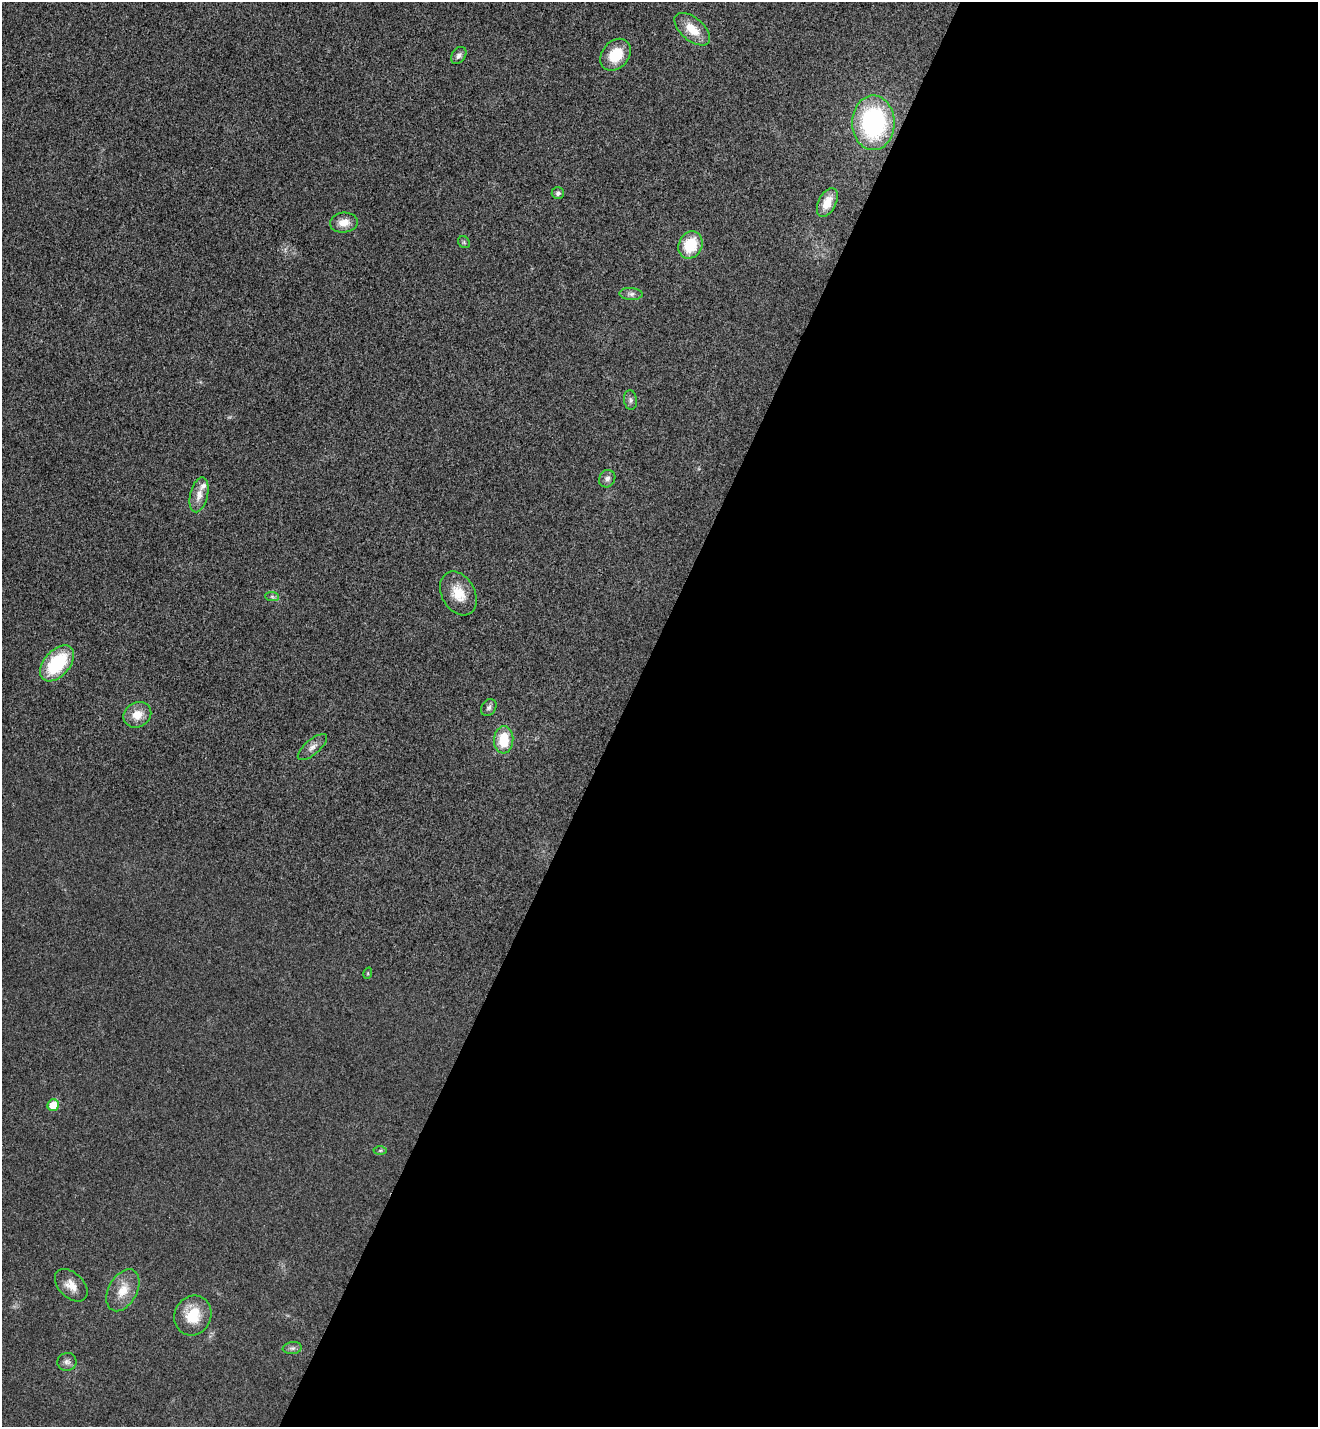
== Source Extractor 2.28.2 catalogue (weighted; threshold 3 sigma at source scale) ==
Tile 12 of 4 x 4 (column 4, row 3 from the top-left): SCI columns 4147-5462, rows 1459-2883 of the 5795 x 5765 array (HDU 1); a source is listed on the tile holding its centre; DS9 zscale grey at full resolution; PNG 1320 x 1429 px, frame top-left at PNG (2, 2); each listed source drawn as its Kron ellipse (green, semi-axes under 4 px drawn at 4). Shown black and unused: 53% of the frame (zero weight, under 3 of 4 exposures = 6% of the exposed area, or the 3 px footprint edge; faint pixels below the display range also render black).
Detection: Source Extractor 2.28.2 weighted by HDU 2 'WHT'; one run over the whole footprint, this tile lists its part. Background 0.0216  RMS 0.0064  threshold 0.0287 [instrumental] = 3 sigma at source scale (4.5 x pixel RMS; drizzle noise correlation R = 1.50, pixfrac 1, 0.05/0.05 arcsec/px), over >= 5 px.
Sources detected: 29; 1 inside a brighter listed object's ellipse — not listed separately; the other 28 listed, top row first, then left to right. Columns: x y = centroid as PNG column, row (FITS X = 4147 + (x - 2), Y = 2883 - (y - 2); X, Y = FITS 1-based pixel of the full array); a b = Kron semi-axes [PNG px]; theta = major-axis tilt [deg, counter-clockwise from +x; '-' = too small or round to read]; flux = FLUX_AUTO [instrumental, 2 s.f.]
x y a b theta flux
692 29 21 11 -40 13
459 55 9 6 52 2.6
616 55 17 13 51 17
873 123 27 21 -89 92
558 193 6 6 - 1.7
827 202 15 8 64 9.1
344 223 14 10 5 7.2
464 242 6 5 - 1
690 245 14 11 64 21
631 294 11 6 -4 2.5
630 400 10 6 -83 2
607 479 9 8 - 2.6
199 495 18 8 76 6.5
458 593 23 16 -61 14
272 597 7 4 -2 1.3
57 663 21 13 48 42
489 707 9 7 55 2
137 715 14 12 30 8.8
504 740 14 9 86 19
312 747 18 7 41 4
368 973 6 3 72 0.62
53 1105 6 5 - 13
380 1151 6 4 1 0.98
71 1285 19 12 -45 7.8
123 1290 22 14 61 12
193 1315 20 18 64 19
292 1348 9 6 7 1.9
67 1362 10 9 - 2.8